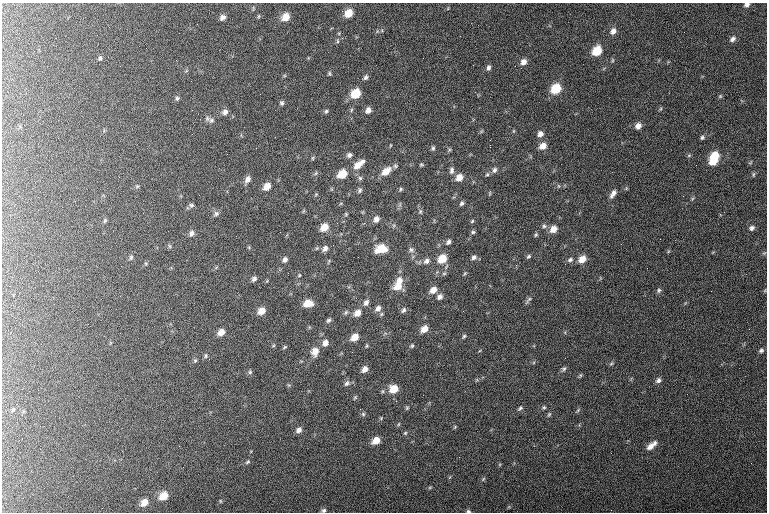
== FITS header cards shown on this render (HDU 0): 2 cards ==
NAXIS1  =                  765 / length of data axis 1
NAXIS2  =                  510 / length of data axis 2

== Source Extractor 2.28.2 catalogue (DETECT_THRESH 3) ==
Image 765 x 510 px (HDU 0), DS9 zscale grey, 1 PNG px = 1 image px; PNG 769 x 514 px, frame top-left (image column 1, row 510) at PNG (2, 3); no overlay
Background 131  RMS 7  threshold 21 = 3 sigma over >= 5 px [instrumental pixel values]
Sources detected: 155; all 155 listed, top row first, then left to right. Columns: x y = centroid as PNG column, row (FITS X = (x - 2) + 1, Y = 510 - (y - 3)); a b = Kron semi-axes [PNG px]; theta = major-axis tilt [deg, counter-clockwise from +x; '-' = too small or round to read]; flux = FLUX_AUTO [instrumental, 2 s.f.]
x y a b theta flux
747 5 5 4 - 1300
349 13 7 6 - 6400
259 16 6 3 71 470
222 17 6 5 - 1600
285 17 8 7 - 5900
613 31 8 6 61 2200
684 32 2 2 - 230
733 39 7 5 37 1400
337 41 6 4 -90 610
146 48 2 2 - 230
40 51 2 2 - 360
597 51 8 6 53 12000
100 58 5 4 - 720
613 60 6 3 71 510
523 62 7 6 - 2600
488 68 7 5 80 1300
329 73 6 4 90 620
366 77 6 5 - 1100
556 89 8 7 - 14000
356 94 8 7 - 11000
720 96 5 4 - 540
177 98 6 5 - 930
282 103 6 5 - 900
351 110 6 3 71 580
368 110 7 6 - 2300
326 111 5 5 - 800
225 112 8 7 - 1800
211 120 9 7 36 1600
638 126 6 5 - 2600
513 131 6 4 89 490
540 134 7 6 - 2200
702 137 5 5 - 840
490 140 2 2 - 250
490 145 3 2 - 4200
543 146 8 7 - 4400
433 148 6 5 - 820
349 155 7 6 - 1500
689 155 6 4 19 510
714 156 8 7 - 11000
312 158 6 4 89 560
713 162 7 6 - 6000
750 163 6 4 19 540
358 164 15 7 40 5600
421 165 5 4 - 600
451 170 9 6 84 1500
494 170 7 6 - 1600
386 171 12 8 40 6400
316 173 6 4 70 670
342 174 8 7 - 9500
753 174 7 3 81 590
360 178 6 6 - 970
459 178 8 6 45 4600
248 179 9 6 61 2200
137 186 5 5 - 660
267 186 8 6 51 4700
558 186 6 4 72 500
400 189 6 4 59 720
360 190 8 6 71 1100
490 193 6 3 72 490
316 194 6 3 19 480
613 194 11 6 56 2300
462 203 6 5 - 1000
191 205 7 6 - 1100
420 212 7 5 89 930
216 214 8 6 39 1400
346 214 5 4 - 550
376 219 8 6 61 2400
105 220 6 5 - 640
472 221 6 4 46 630
544 226 7 5 -2 1000
324 227 8 7 - 5800
752 228 6 5 - 1400
553 229 7 6 - 4200
473 232 6 5 - 780
191 233 8 7 - 1900
536 235 5 4 - 640
236 236 2 2 - 510
448 242 6 5 - 1300
170 246 7 4 -88 690
325 249 7 6 - 2000
381 249 10 7 13 10000
411 250 8 6 -45 1500
528 256 6 4 38 730
131 257 7 5 75 920
474 257 7 6 - 1400
285 259 6 5 - 1500
442 259 8 7 - 8800
582 259 8 6 43 5100
570 260 7 5 30 1100
427 261 8 6 36 1900
516 265 3 3 - 520
647 268 2 2 - 290
288 273 2 2 - 430
444 273 6 4 1 650
465 273 5 4 - 540
299 275 4 4 - 440
254 279 6 5 - 1300
399 281 10 8 51 3700
398 286 11 8 28 5600
433 290 8 6 42 3600
659 290 6 5 - 890
440 297 7 6 - 1700
528 300 14 3 52 970
308 303 8 7 - 6500
366 303 8 6 58 1800
378 308 8 6 49 2100
404 310 7 5 64 1200
261 311 7 6 - 4800
346 312 7 5 46 840
357 313 8 6 48 3600
328 320 6 5 - 980
424 329 7 6 - 4400
221 332 7 6 - 3500
464 336 5 4 - 660
355 337 7 6 - 5200
325 343 8 7 - 2600
412 346 5 4 - 630
285 347 6 4 36 540
761 350 6 5 - 950
315 351 10 8 74 4500
206 356 7 5 -90 820
195 360 6 5 - 660
611 364 6 4 20 580
365 369 7 6 - 2700
564 369 7 5 39 940
250 372 6 6 - 750
581 375 6 4 71 550
658 380 7 5 34 1500
347 383 9 6 50 1300
394 389 8 7 - 7300
383 391 6 4 71 580
355 397 5 4 - 540
544 407 5 4 - 630
407 408 5 4 - 560
520 408 8 5 49 970
13 409 6 5 - 660
578 410 6 4 46 620
363 414 6 5 - 750
549 414 7 4 62 700
399 424 5 3 - 460
455 427 5 4 - 490
299 430 7 5 44 1900
405 433 5 4 - 550
376 441 7 5 38 5300
654 443 8 4 59 1200
650 446 10 6 42 3600
459 457 2 2 - 350
248 462 7 5 40 700
483 479 7 4 46 590
430 487 6 4 19 540
164 496 7 6 - 6700
220 501 5 3 - 400
144 502 6 5 - 4000
324 510 7 5 8 1000
468 511 6 4 -12 780
At the frame edge (FLAGS 8, measured only in part): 3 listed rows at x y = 747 5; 324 510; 468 511